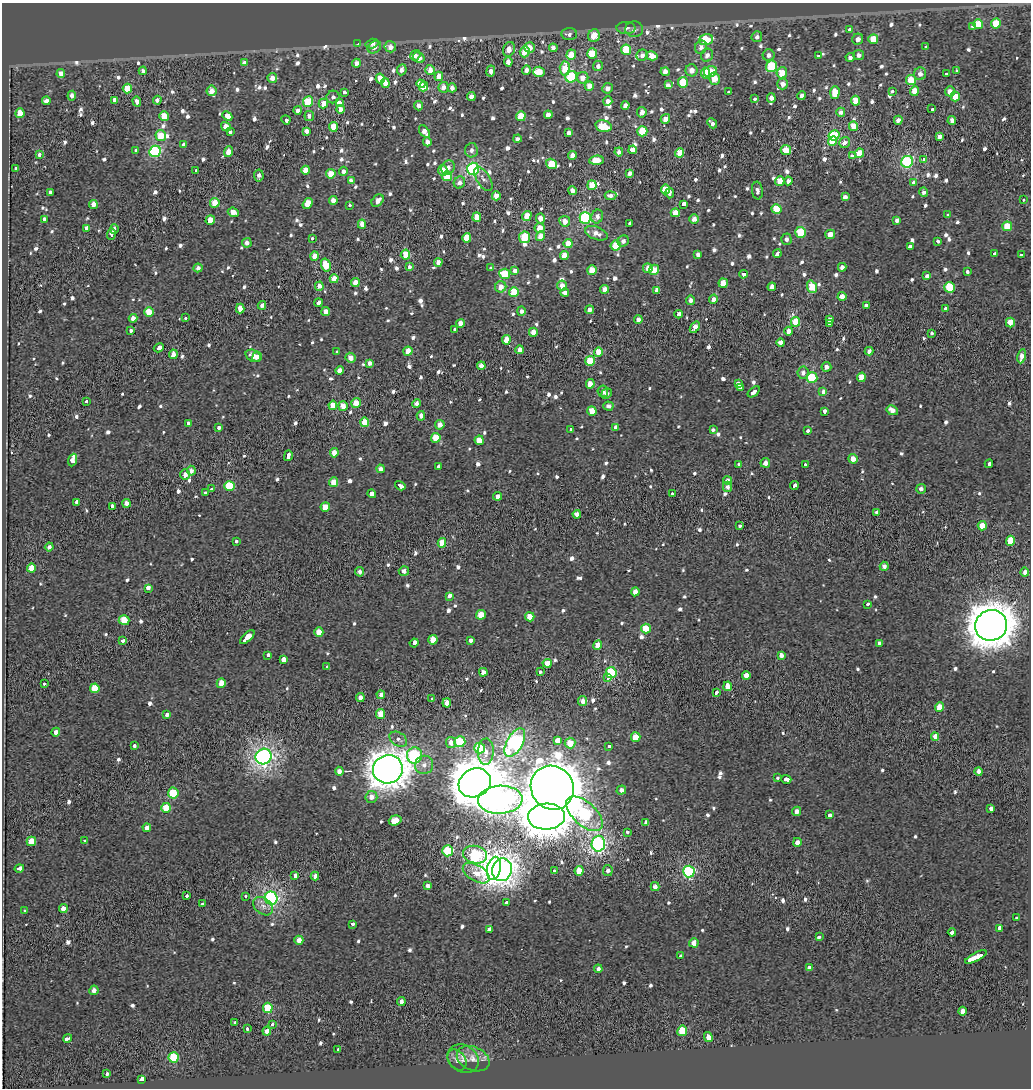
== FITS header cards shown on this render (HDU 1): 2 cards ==
NAXIS1  =                 1029
NAXIS2  =                 1086

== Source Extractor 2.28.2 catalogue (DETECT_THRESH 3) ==
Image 1029 x 1086 px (HDU 1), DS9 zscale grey, 1 PNG px = 1 image px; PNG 1033 x 1090 px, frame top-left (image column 1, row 1086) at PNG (2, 3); each listed source drawn as its Kron ellipse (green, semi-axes under 4 px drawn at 4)
Background -0.00239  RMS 0.21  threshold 0.636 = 3 sigma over >= 5 px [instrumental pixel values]
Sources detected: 932; of the 932, the 500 brightest by FLUX_AUTO listed and drawn (432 fainter detections omitted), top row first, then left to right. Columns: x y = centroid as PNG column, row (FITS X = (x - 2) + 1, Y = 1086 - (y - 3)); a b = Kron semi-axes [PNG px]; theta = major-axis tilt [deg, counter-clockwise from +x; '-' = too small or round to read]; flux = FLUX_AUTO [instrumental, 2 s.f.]
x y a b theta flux
996 23 5 5 - 360
978 24 5 5 - 340
973 26 3 3 - 96
626 28 9 6 0 65
634 29 9 8 - 67
850 30 3 3 - 130
569 34 8 6 1 62
594 36 6 6 - 240
757 37 5 5 - 59
858 39 6 5 - 85
873 39 5 5 - 290
706 40 7 5 16 550
358 44 3 3 - 110
372 44 6 4 16 59
925 46 3 3 - 110
374 47 7 6 - 96
390 47 6 5 - 100
529 47 5 5 - 180
701 47 7 5 66 70
553 48 4 4 - 91
509 49 7 5 71 150
626 50 5 5 - 490
525 52 5 5 - 210
592 54 5 5 - 460
415 55 5 5 - 59
571 55 5 4 - 260
642 55 6 5 - 77
707 55 6 6 - 79
769 55 6 6 - 76
859 55 5 5 - 59
652 56 6 4 -14 190
818 56 3 3 - 380
850 57 4 4 - 60
419 58 6 5 - 140
244 62 4 4 - 62
508 62 4 4 - 88
356 63 4 4 - 89
598 66 5 5 - 59
771 66 6 5 - 750
565 68 7 5 84 360
402 70 5 4 - 88
430 70 5 4 - 140
526 70 5 4 - 74
691 70 6 6 - 110
143 71 4 4 - 62
491 71 5 4 - 86
956 71 3 3 - 110
539 72 5 5 - 290
665 72 4 4 - 130
710 72 7 5 27 500
705 73 5 4 - 260
782 73 5 5 - 240
61 74 4 4 - 110
920 74 6 6 - 81
946 74 3 3 - 73
439 76 4 4 - 170
571 77 6 5 - 850
272 78 5 5 - 120
583 78 6 5 - 120
380 79 5 4 - 270
714 79 6 5 - 230
911 80 5 5 - 360
683 82 5 5 - 450
385 83 5 4 - 130
421 84 4 3 - 510
782 84 5 5 - 100
668 85 4 3 - 360
589 86 4 4 - 160
424 87 5 4 - 430
444 87 5 5 - 110
452 88 4 4 - 97
607 88 5 5 - 85
127 89 5 4 - 330
212 91 5 5 - 150
892 91 3 3 - 110
915 91 5 4 - 240
950 91 5 5 - 100
344 92 3 3 - 150
728 92 3 3 - 110
835 92 6 5 - 310
802 95 4 4 - 74
72 96 5 4 - 69
333 97 6 6 - 61
471 97 4 4 - 110
955 97 5 4 - 190
771 98 5 3 - 610
754 99 3 3 - 120
157 100 4 4 - 57
46 101 4 4 - 91
114 101 4 3 - 520
137 101 5 4 - 74
608 101 5 4 - 82
856 101 5 4 - 220
308 102 5 5 - 570
339 103 4 3 - 530
323 104 5 4 - 180
625 105 4 4 - 86
419 106 5 4 - 76
340 109 4 4 - 110
932 109 4 3 - 130
298 110 4 4 - 71
642 112 5 4 - 98
841 112 4 4 - 83
20 113 5 4 - 180
548 115 4 4 - 160
164 116 5 4 - 230
227 116 5 4 - 1300
309 116 5 5 - 61
521 116 5 4 - 340
665 119 5 4 - 120
286 120 4 3 - 330
898 120 4 4 - 78
952 121 4 4 - 79
712 123 5 3 - 66
604 126 8 5 -12 530
853 126 5 4 - 200
226 127 5 4 - 120
333 127 5 4 - 270
307 131 4 4 - 110
642 131 5 5 - 470
230 132 3 3 - 170
425 132 7 4 -54 120
568 133 3 3 - 610
834 135 5 5 - 1300
161 136 5 5 - 310
939 137 4 4 - 98
517 139 4 3 - 63
833 141 5 4 - 480
427 142 4 4 - 86
844 142 6 5 - 83
184 144 4 3 - 240
136 150 3 3 - 96
471 150 7 6 - 61
633 150 4 4 - 140
786 150 5 5 - 220
155 151 6 5 - 1700
228 152 5 4 - 160
619 152 4 4 - 66
680 153 4 4 - 280
859 153 5 4 - 310
39 155 4 3 - 74
572 156 4 4 - 120
852 156 4 3 - 210
924 159 3 3 - 140
596 160 7 4 4 280
907 162 6 5 - 1900
551 164 6 5 - 330
448 168 7 6 - 68
15 169 3 3 - 360
473 169 6 6 - 2300
306 170 4 4 - 160
443 170 5 4 - 240
196 171 3 3 - 180
343 171 4 4 - 66
630 173 4 4 - 71
331 174 5 4 - 230
259 175 6 5 - 67
447 176 5 4 - 340
483 179 13 6 -57 62
351 180 4 3 - 180
780 181 5 4 - 200
788 181 4 4 - 75
459 183 6 5 - 82
914 183 4 3 - 350
592 185 5 4 - 310
665 189 5 4 - 330
572 190 4 4 - 80
757 190 9 5 -83 58
50 192 3 3 - 230
924 192 4 4 - 58
670 193 5 3 - 470
496 196 4 4 - 140
610 196 6 4 4 67
845 197 4 4 - 71
1024 200 3 3 - 92
333 201 4 4 - 140
378 201 7 5 48 94
215 203 5 4 - 240
308 203 6 4 57 230
93 204 4 4 - 100
683 204 4 3 - 890
349 205 3 3 - 85
777 209 5 5 - 380
233 212 6 4 -20 160
675 213 4 4 - 220
948 215 3 3 - 100
527 216 5 4 - 210
477 217 4 4 - 230
597 217 7 6 - 74
541 218 5 4 - 110
585 218 6 5 - 1800
44 219 4 3 - 140
694 219 5 4 - 95
210 220 5 4 - 200
897 220 4 4 - 70
565 221 5 5 - 130
630 223 3 3 - 280
362 224 4 4 - 160
1007 226 5 4 - 420
87 228 4 4 - 90
540 228 5 5 - 190
114 229 4 3 - 66
800 232 5 5 - 550
596 233 12 6 -21 110
111 234 6 3 86 430
830 234 5 4 - 130
541 236 5 4 - 180
525 237 6 5 - 410
312 238 3 3 - 80
467 238 5 4 - 300
786 239 5 5 - 64
623 241 6 5 - 66
938 241 3 3 - 97
247 243 5 5 - 86
568 244 4 4 - 250
616 245 5 5 - 410
910 246 3 3 - 1300
777 254 4 3 - 270
995 254 3 3 - 390
405 255 5 4 - 340
698 255 4 4 - 62
1021 255 3 3 - 110
315 256 4 4 - 150
564 256 4 4 - 190
438 262 4 4 - 96
326 265 6 4 -75 270
410 267 4 3 - 150
491 267 3 3 - 130
842 267 4 4 - 69
198 268 4 4 - 63
648 268 5 5 - 130
592 270 4 4 - 200
654 270 5 5 - 230
515 271 4 3 - 270
967 272 3 3 - 650
505 274 5 5 - 450
743 274 4 3 - 160
926 276 3 3 - 540
334 279 4 4 - 230
355 282 4 4 - 110
723 283 5 4 - 260
319 286 4 4 - 87
562 286 5 5 - 130
501 287 6 5 - 160
772 287 4 4 - 99
812 287 6 5 - 380
950 287 5 5 - 540
605 289 4 4 - 97
657 290 4 4 - 87
514 292 5 5 - 410
565 293 4 4 - 85
842 296 4 4 - 120
713 299 5 4 - 76
690 300 4 4 - 72
318 303 4 3 - 410
262 305 4 4 - 64
866 306 3 3 - 1500
240 308 5 4 - 170
945 309 3 3 - 1100
590 310 4 4 - 94
521 311 5 4 - 57
149 312 5 5 - 280
326 312 4 4 - 110
679 314 4 3 - 240
133 318 4 4 - 89
185 318 3 3 - 90
638 320 4 4 - 79
829 320 4 4 - 75
795 322 5 4 - 320
1010 322 5 4 - 160
460 323 4 4 - 130
829 323 3 3 - 71
695 327 6 4 54 150
455 329 3 3 - 130
130 331 3 3 - 220
789 331 4 4 - 130
533 332 4 4 - 120
932 333 4 3 - 92
506 340 5 4 - 190
781 342 4 4 - 93
159 348 5 3 - 570
520 350 4 4 - 120
408 351 5 4 - 190
869 351 4 3 - 65
336 352 3 3 - 97
598 352 5 4 - 220
173 354 4 4 - 110
253 356 8 5 -27 120
1022 356 7 4 79 110
257 357 5 4 - 110
350 358 5 5 - 120
590 361 5 5 - 330
369 363 4 4 - 66
481 366 4 4 - 120
826 367 5 5 - 77
340 370 4 4 - 110
803 373 6 5 - 64
861 377 5 4 - 160
812 378 5 5 - 800
738 383 4 3 - 330
590 384 5 4 - 150
740 387 4 3 - 1600
603 391 6 5 - 69
754 392 7 3 38 430
823 392 4 3 - 250
606 393 5 5 - 61
86 402 3 3 - 120
356 403 5 5 - 170
417 403 4 4 - 72
333 405 4 4 - 220
343 406 5 4 - 150
608 406 5 4 - 68
892 410 6 4 -30 110
592 411 5 4 - 220
825 411 3 3 - 260
421 416 5 4 - 73
364 422 5 4 - 320
188 423 3 3 - 200
440 425 5 4 - 88
616 427 4 4 - 67
219 428 3 3 - 110
571 429 4 3 - 130
713 430 4 3 - 97
808 430 3 3 - 210
436 438 5 5 - 280
479 440 4 4 - 240
334 453 4 4 - 170
288 456 5 3 - 320
853 459 5 4 - 130
73 460 6 4 68 490
765 463 5 5 - 110
739 464 4 3 - 130
805 464 3 3 - 61
989 464 4 3 - 250
439 467 4 3 - 520
380 469 4 4 - 61
191 471 5 4 - 76
185 475 5 5 - 70
728 481 4 4 - 79
334 482 5 4 - 210
229 486 5 5 - 640
400 486 6 3 -33 890
794 486 4 3 - 330
728 487 5 4 - 63
212 489 3 3 - 120
921 489 5 4 - 61
205 493 3 3 - 100
372 494 4 4 - 1200
672 494 3 3 - 120
497 496 4 4 - 78
76 502 3 3 - 190
126 503 4 4 - 89
112 507 4 3 - 420
325 507 4 4 - 220
877 513 4 4 - 84
577 514 4 4 - 94
740 525 3 3 - 150
982 526 5 4 - 240
236 541 3 3 - 90
1010 541 5 4 - 350
442 543 5 4 - 250
49 547 4 4 - 59
884 566 4 4 - 71
31 568 4 4 - 210
404 571 5 5 - 69
360 572 4 4 - 62
1025 572 4 4 - 88
148 588 4 3 - 310
635 592 4 4 - 100
450 596 4 3 - 160
868 604 3 3 - 130
481 615 5 4 - 320
530 617 4 4 - 240
124 620 5 5 - 320
991 625 16 15 - 27000
646 629 5 5 - 330
319 632 5 4 - 190
247 637 9 3 42 1200
433 640 5 4 - 220
470 640 4 3 - 180
122 641 4 3 - 210
414 643 4 3 - 510
879 643 4 4 - 61
598 645 5 4 - 200
268 655 4 3 - 430
781 655 4 4 - 85
283 659 4 3 - 1200
547 663 4 4 - 170
327 667 4 3 - 240
483 672 4 4 - 89
540 672 3 3 - 190
611 673 5 5 - 990
746 676 4 4 - 170
608 677 3 3 - 150
221 683 5 4 - 210
44 684 3 3 - 160
728 686 5 4 - 160
95 688 5 4 - 300
716 693 4 3 - 190
381 695 4 4 - 76
360 698 4 4 - 98
432 699 3 3 - 170
583 701 5 4 - 110
447 703 4 4 - 150
940 707 5 4 - 250
167 714 4 3 - 180
381 714 5 4 - 320
56 732 4 4 - 97
636 737 5 4 - 310
935 737 4 4 - 130
398 739 10 6 -34 67
557 740 4 4 - 610
460 742 5 5 - 850
451 743 6 5 - 110
515 743 16 8 60 4200
570 743 5 5 - 240
134 746 4 3 - 130
609 746 3 3 - 73
480 748 5 5 - 530
486 752 13 8 88 110
414 755 8 7 - 1700
264 757 8 7 - 5200
424 765 9 9 - 94
388 769 15 14 - 18000
339 771 4 4 - 77
979 771 4 4 - 100
778 778 3 3 - 63
786 779 5 3 - 640
475 783 17 14 26 30000
552 788 22 21 - 38000
621 790 5 4 - 84
173 793 5 5 - 450
371 797 6 6 - 99
500 800 22 14 3 11000
166 808 5 5 - 350
991 809 3 3 - 540
797 811 5 4 - 76
584 814 22 11 -43 3100
830 815 4 3 - 300
547 817 18 13 3 24000
395 820 6 5 - 270
646 822 4 4 - 58
147 828 4 4 - 110
627 832 3 3 - 85
31 841 5 4 - 270
85 841 3 3 - 57
797 842 4 4 - 76
598 844 8 7 - 3600
448 851 5 5 - 740
475 855 12 8 -13 2000
19 868 5 3 - 290
494 868 12 7 78 5400
502 870 11 10 - 8300
608 870 5 5 - 58
555 871 3 3 - 240
579 871 5 4 - 260
689 872 6 6 - 1700
476 873 15 8 -30 560
295 875 3 3 - 250
315 876 4 4 - 70
428 886 4 3 - 66
655 887 4 4 - 83
186 896 3 3 - 150
246 896 3 3 - 89
271 898 6 6 - 3300
506 902 4 3 - 120
202 904 3 3 - 160
263 906 11 8 -39 87
63 909 4 4 - 150
24 911 3 3 - 400
1017 918 4 3 - 200
353 924 3 3 - 200
999 928 3 3 - 400
490 930 3 3 - 2600
952 932 4 3 - 310
819 937 4 3 - 140
299 940 4 4 - 130
694 943 5 4 - 130
681 956 3 3 - 130
976 957 12 3 27 2400
809 968 4 4 - 190
598 969 4 4 - 62
94 990 5 4 - 70
401 1002 4 4 - 91
268 1008 5 5 - 490
963 1011 4 4 - 92
235 1023 3 3 - 180
272 1024 3 3 - 150
247 1029 3 3 - 61
267 1031 4 4 - 110
682 1031 5 5 - 490
708 1037 5 4 - 140
67 1038 4 3 - 370
338 1049 3 3 - 65
174 1057 5 5 - 660
463 1059 16 13 -32 140
473 1059 17 12 -24 150
457 1060 11 8 -53 65
107 1074 3 3 - 180
142 1079 4 3 - 2300
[432 fainter detections neither listed nor drawn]